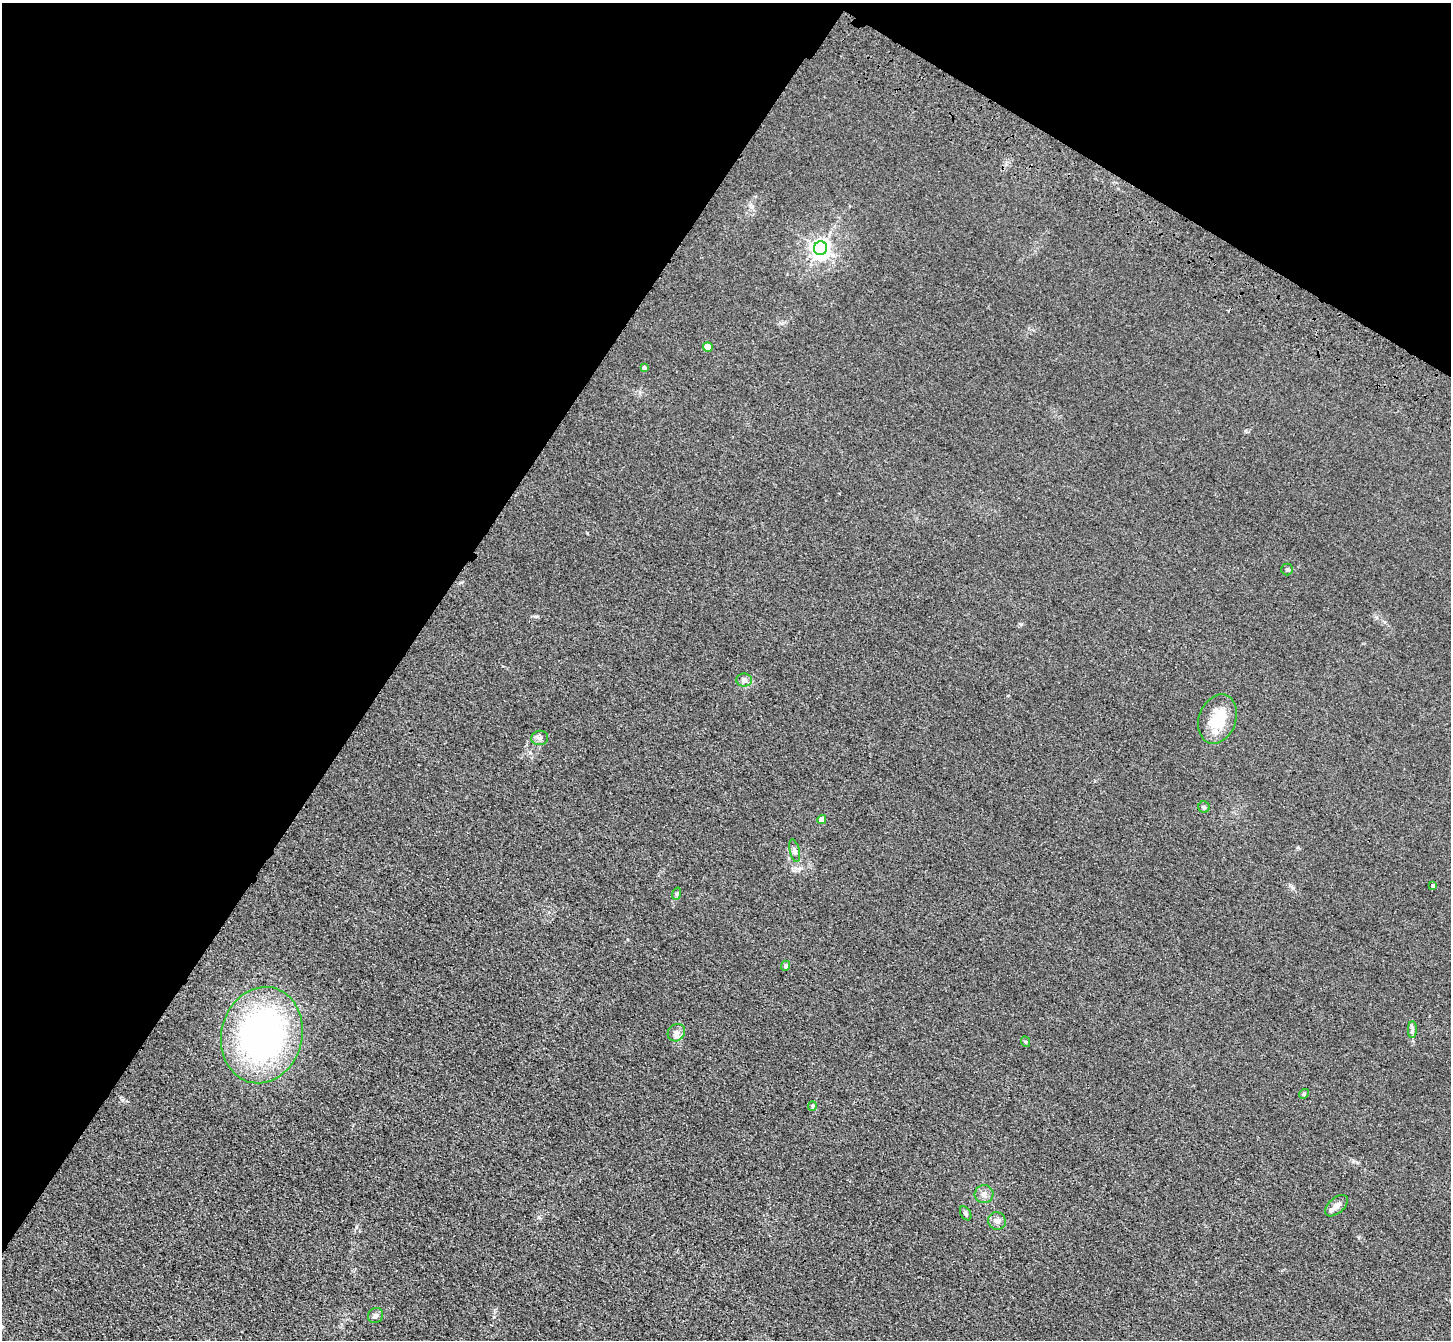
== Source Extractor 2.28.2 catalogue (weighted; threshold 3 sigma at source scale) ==
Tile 2 of 4 x 4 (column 2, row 1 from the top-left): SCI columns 1523-2971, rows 4407-5744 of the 5943 x 6001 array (HDU 1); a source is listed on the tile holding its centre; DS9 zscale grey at full resolution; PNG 1453 x 1342 px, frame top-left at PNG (2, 3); each listed source drawn as its Kron ellipse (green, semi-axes under 4 px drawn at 4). Shown black and unused: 33% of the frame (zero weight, under 3 of 4 exposures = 6% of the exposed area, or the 3 px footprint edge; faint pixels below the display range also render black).
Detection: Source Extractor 2.28.2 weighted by HDU 2 'WHT'; one run over the whole footprint, this tile lists its part. Background 0.0196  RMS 0.0052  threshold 0.0234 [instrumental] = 3 sigma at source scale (4.5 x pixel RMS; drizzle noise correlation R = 1.50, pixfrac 1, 0.05/0.05 arcsec/px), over >= 5 px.
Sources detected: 24; all 24 listed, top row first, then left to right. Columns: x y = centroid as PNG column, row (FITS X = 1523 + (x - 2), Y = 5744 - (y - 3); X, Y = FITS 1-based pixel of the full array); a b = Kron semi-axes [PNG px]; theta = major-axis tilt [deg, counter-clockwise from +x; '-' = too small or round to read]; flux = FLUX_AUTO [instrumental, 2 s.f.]
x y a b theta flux
821 248 7 6 - 300
708 347 5 5 - 10
644 367 4 4 - 1.1
1287 569 6 6 - 0.93
744 680 8 6 0 1.6
1217 719 25 18 69 17
540 738 8 7 - 1.9
1204 807 6 5 - 0.93
822 820 4 4 - 3.4
795 851 11 5 -77 1.7
1433 885 3 3 - 3
676 894 6 4 71 0.79
786 966 5 4 - 1.5
1412 1030 8 4 89 1.3
676 1033 9 8 - 2.6
262 1035 49 40 76 180
1026 1042 5 3 - 0.55
1304 1094 5 4 - 0.72
812 1106 5 4 - 0.64
984 1194 9 9 - 2.6
1336 1206 13 7 41 3.5
966 1213 8 5 -60 1.1
997 1221 9 8 - 2.6
376 1316 8 7 - 1.7
Unlisted compact peaks at least as high as the median listed source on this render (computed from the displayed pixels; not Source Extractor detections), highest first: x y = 1021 624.